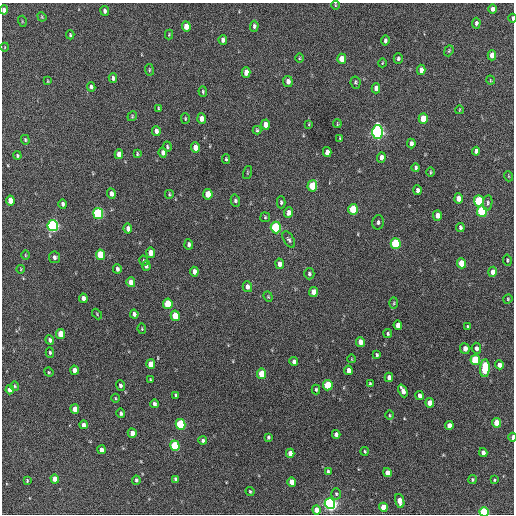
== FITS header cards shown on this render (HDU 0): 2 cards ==
NAXIS1  =                  512 / Axis length
NAXIS2  =                  512 / Axis length

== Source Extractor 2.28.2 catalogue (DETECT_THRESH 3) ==
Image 512 x 512 px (HDU 0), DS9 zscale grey, 1 PNG px = 1 image px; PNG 516 x 516 px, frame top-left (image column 1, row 512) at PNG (2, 3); each listed source drawn as its Kron ellipse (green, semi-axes under 4 px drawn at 4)
Background 515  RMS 15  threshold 43.7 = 3 sigma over >= 5 px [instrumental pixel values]
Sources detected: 180; all 180 listed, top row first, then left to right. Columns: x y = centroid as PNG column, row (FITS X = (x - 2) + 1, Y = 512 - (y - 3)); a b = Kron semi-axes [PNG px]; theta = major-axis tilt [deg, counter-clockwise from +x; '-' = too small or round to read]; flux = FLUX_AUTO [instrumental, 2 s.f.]
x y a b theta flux
335 5 4 3 - 870
493 9 4 4 - 3700
4 10 4 4 - 3400
105 11 5 3 - 2700
42 17 5 4 - 910
512 18 4 2 - 1800
22 21 5 3 - 920
476 23 5 4 - 2400
186 26 5 4 - 11000
254 26 5 4 - 2400
70 35 4 3 - 1100
169 35 5 4 - 990
223 40 5 4 - 3500
385 40 5 3 - 2000
5 47 4 3 - 610
449 51 6 4 68 1100
492 55 5 4 - 8500
299 58 4 3 - 800
398 58 5 4 - 2000
342 59 5 4 - 14000
382 63 4 3 - 760
149 70 6 3 -83 980
421 70 5 4 - 6000
246 72 5 4 - 9400
113 78 5 4 - 2600
490 80 5 3 - 760
48 81 4 2 - 710
288 81 5 4 - 4800
355 82 6 5 - 1600
91 87 5 3 - 2100
376 88 5 4 - 5500
203 92 5 3 - 1300
158 108 3 2 - 870
459 110 4 3 - 760
132 116 5 4 - 1100
185 119 5 3 - 920
202 119 5 4 - 5600
423 119 5 4 - 23000
309 124 4 2 - 770
337 124 4 2 - 810
265 125 5 4 - 8200
257 130 4 4 - 1300
156 131 5 4 - 4200
377 132 7 5 90 300000
340 138 3 3 - 970
25 140 5 3 - 1100
411 143 5 3 - 3300
167 147 5 3 - 1400
195 148 5 4 - 9300
476 151 4 4 - 3300
327 152 5 4 - 6100
163 153 5 4 - 4300
119 154 5 4 - 7600
137 154 4 3 - 1100
17 156 4 3 - 1100
381 157 5 4 - 4700
226 159 4 4 - 1200
416 168 4 4 - 1700
430 172 5 3 - 980
247 173 7 3 71 910
508 176 5 3 - 770
312 186 5 5 - 33000
417 190 5 3 - 3000
111 194 5 4 - 4400
169 194 4 4 - 990
208 194 5 4 - 19000
458 198 5 4 - 7700
10 200 5 4 - 10000
235 201 6 4 -76 2100
479 201 5 5 - 59000
281 202 6 4 -89 1600
488 203 7 4 82 1900
63 204 5 4 - 2400
353 209 5 4 - 49000
482 211 6 5 - 79000
289 213 5 4 - 5400
98 214 5 5 - 130000
437 215 5 4 - 7100
265 217 5 5 - 1300
378 222 7 5 75 2600
53 225 5 5 - 220000
460 227 4 3 - 1700
276 228 6 5 - 94000
128 229 5 4 - 4300
289 240 9 5 -59 2200
396 243 5 5 - 73000
189 244 5 4 - 2600
151 253 5 4 - 11000
25 255 5 3 - 790
100 255 5 4 - 36000
55 257 6 5 - 2900
507 260 5 3 - 1100
144 261 5 4 - 1300
461 263 5 4 - 19000
280 264 5 4 - 5400
146 266 5 4 - 2200
21 269 4 2 - 730
117 269 4 4 - 2400
194 272 5 4 - 6300
493 272 5 4 - 6700
309 274 5 5 - 1900
131 282 5 4 - 9100
247 287 5 4 - 4300
314 292 5 4 - 9600
268 297 5 4 - 1100
83 298 4 4 - 4400
508 299 5 4 - 1100
394 303 6 3 89 1300
168 304 5 4 - 39000
97 314 6 3 -48 1100
134 314 4 4 - 3100
175 316 5 4 - 27000
398 325 5 4 - 8900
468 327 4 3 - 2300
142 329 5 4 - 930
61 334 5 4 - 18000
388 334 5 4 - 1400
50 340 5 4 - 2800
360 342 5 4 - 8600
465 348 5 4 - 6500
476 348 5 4 - 3700
50 353 5 4 - 1700
377 355 4 3 - 1500
352 359 4 2 - 660
475 360 5 4 - 52000
294 361 4 4 - 3400
151 364 5 4 - 19000
499 365 4 4 - 5800
485 368 9 4 86 58000
74 370 4 4 - 6000
348 370 5 4 - 6800
49 372 5 4 - 1100
262 374 5 4 - 27000
389 377 4 4 - 6700
150 380 4 3 - 950
370 384 4 3 - 1400
120 385 5 4 - 2300
328 385 5 4 - 40000
15 386 5 4 - 1200
10 390 4 4 - 7300
316 390 5 4 - 1400
403 391 7 4 -66 6600
176 395 4 3 - 1800
420 396 4 4 - 4700
115 398 4 3 - 890
430 403 5 4 - 11000
154 404 4 3 - 2300
75 409 5 4 - 11000
121 413 5 4 - 2400
389 415 4 3 - 960
496 423 5 4 - 19000
181 424 5 5 - 80000
84 425 4 3 - 4200
449 426 4 4 - 7700
132 433 4 4 - 6400
336 434 4 4 - 3600
268 437 4 3 - 1600
513 437 4 2 - 4600
203 440 4 4 - 2300
175 446 5 4 - 60000
102 450 4 4 - 4900
365 451 4 4 - 1400
483 452 4 4 - 5200
290 453 4 4 - 7400
328 471 4 4 - 1400
387 473 4 4 - 7900
55 479 4 4 - 10000
176 479 4 3 - 2700
27 480 3 3 - 1100
136 480 4 3 - 1800
472 480 4 4 - 1300
494 480 3 3 - 930
292 482 5 4 - 12000
250 492 5 3 - 1300
336 494 5 5 - 1600
400 501 7 4 -77 12000
330 504 5 5 - 330000
383 507 5 4 - 17000
316 510 5 4 - 9800
484 512 4 4 - 75000
At the frame edge (FLAGS 8, measured only in part): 4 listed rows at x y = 4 10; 512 18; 513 437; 484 512